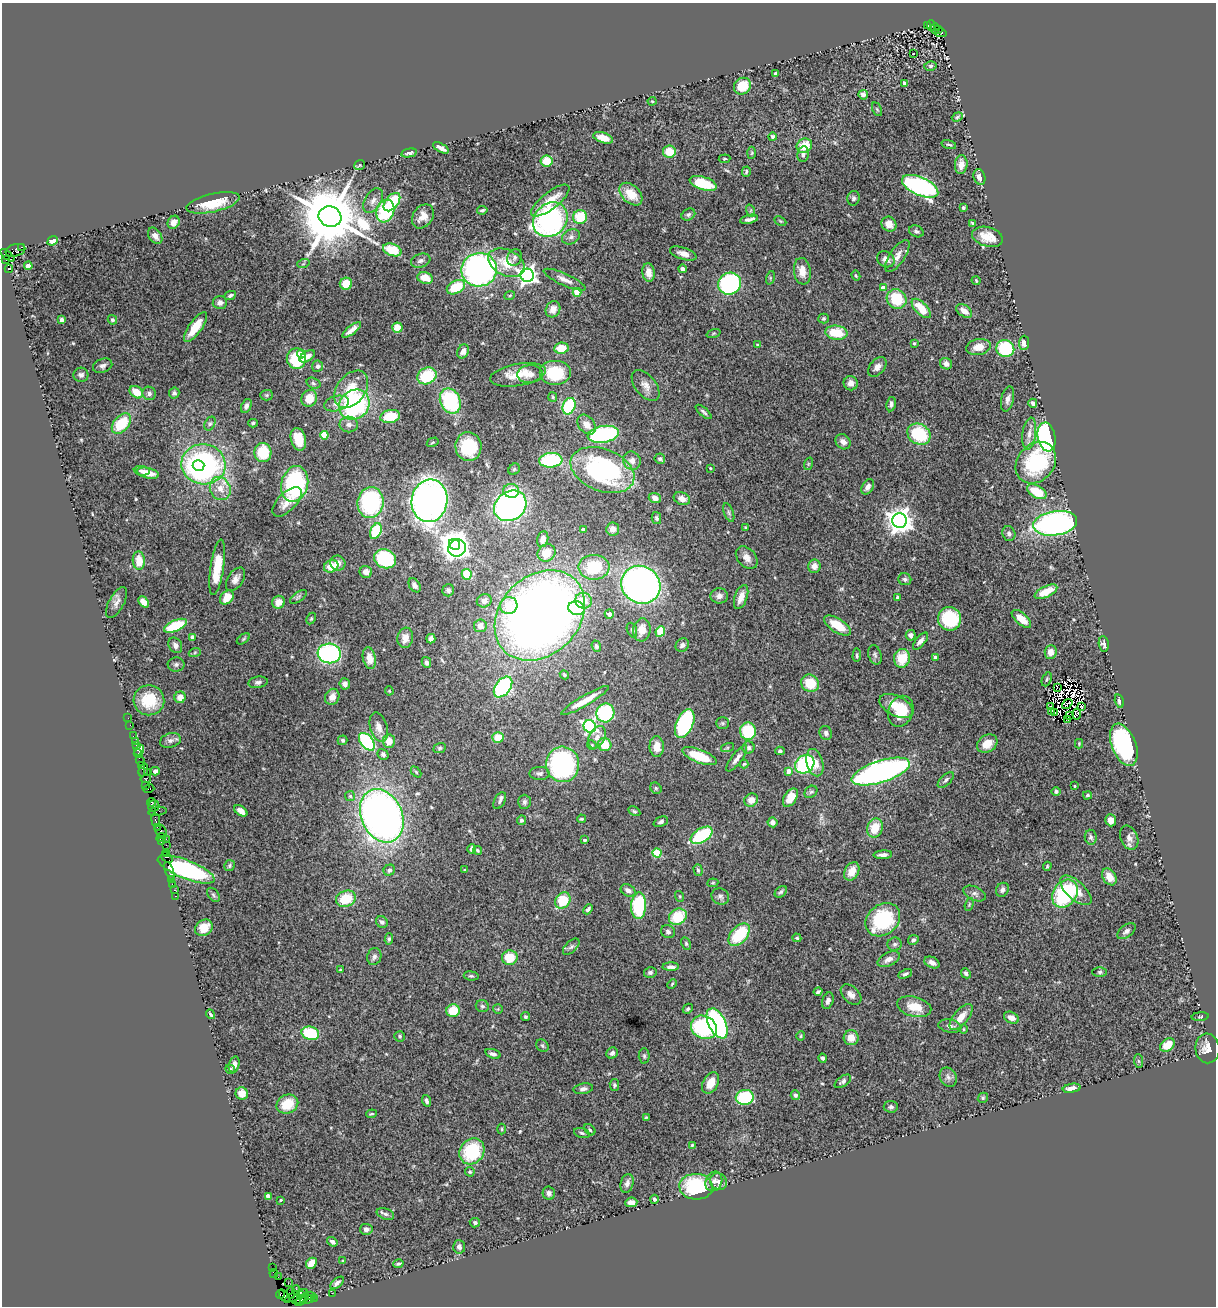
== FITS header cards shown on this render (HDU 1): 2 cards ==
NAXIS1  =                 1214
NAXIS2  =                 1304

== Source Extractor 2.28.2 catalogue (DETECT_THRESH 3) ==
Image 1214 x 1304 px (HDU 1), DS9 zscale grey, 1 PNG px = 1 image px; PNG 1218 x 1308 px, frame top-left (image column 1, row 1304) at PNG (2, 3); each listed source drawn as its Kron ellipse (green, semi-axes under 4 px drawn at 4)
Background 1.61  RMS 0.063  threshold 0.19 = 3 sigma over >= 5 px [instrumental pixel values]
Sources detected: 535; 10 with non-positive FLUX_AUTO (blend fragments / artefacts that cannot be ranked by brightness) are neither listed nor drawn; of the other 525, the 500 brightest by FLUX_AUTO listed and drawn (25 fainter detections omitted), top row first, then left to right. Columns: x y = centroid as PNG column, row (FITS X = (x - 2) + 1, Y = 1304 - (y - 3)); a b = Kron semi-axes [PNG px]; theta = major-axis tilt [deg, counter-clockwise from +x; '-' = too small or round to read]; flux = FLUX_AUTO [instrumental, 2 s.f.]
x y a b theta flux
927 25 3 2 - 210
931 26 5 3 - 380
935 29 5 2 - 240
939 30 3 3 - 230
941 33 6 4 -12 420
914 54 3 3 - 34
930 66 6 5 - 7.5
776 73 4 3 - 9.9
904 83 3 3 - 14
742 86 9 8 - 95
863 95 5 4 - 19
652 101 4 4 - 4.6
877 109 7 4 -65 6
957 117 6 4 20 6.4
772 137 4 4 - 7.7
603 138 10 5 -18 41
949 145 7 4 -16 7.2
804 146 8 7 - 95
441 148 9 4 -29 24
669 152 6 6 - 87
409 153 8 4 12 12
752 153 6 4 87 6
803 154 8 5 80 15
724 159 6 4 6 4.4
546 161 6 5 - 68
961 164 9 6 85 33
360 165 6 4 37 4.8
746 172 5 3 - 6.3
979 177 8 5 -74 23
703 183 14 6 -17 190
920 186 19 9 -24 870
631 194 13 9 -44 83
853 198 7 6 - 11
373 201 13 8 59 27
550 201 23 8 38 77
392 202 11 6 51 190
213 203 27 9 13 110
963 208 3 3 - 10
482 210 5 3 - 6.8
385 211 11 8 72 330
751 211 6 4 -73 6.8
688 214 7 5 32 10
423 216 13 9 55 40
330 217 11 10 - 43000
580 217 7 7 - 130
749 219 9 3 12 17
550 220 19 16 44 930
780 221 6 4 -25 5
174 222 7 5 59 23
972 223 4 2 - 5.3
889 224 8 7 - 45
916 231 7 5 -23 12
155 236 9 6 -53 23
571 237 10 7 28 16
987 237 16 9 -15 64
53 241 5 4 - 40
22 247 3 2 - 77
15 250 10 6 15 690
392 250 9 6 -20 130
683 253 14 6 -18 28
7 255 8 3 -40 180
897 256 19 7 56 32
514 257 9 7 67 14
886 259 9 7 -31 25
6 260 2 2 - 32
421 261 10 6 18 17
506 263 19 12 -27 100
303 264 6 4 19 6.4
28 266 4 4 - 15
9 269 4 3 - 1800
682 269 4 4 - 14
479 270 18 16 10 1100
802 271 13 8 -82 43
649 273 9 6 -83 46
527 275 7 6 - 2100
856 276 5 3 - 4.7
425 278 8 5 -16 56
770 278 7 4 72 6.2
565 280 23 6 -24 33
976 280 5 3 - 5
346 284 6 6 - 73
729 284 11 11 - 520
456 287 10 6 29 120
883 288 4 4 - 44
577 292 4 4 - 140
230 295 6 4 24 10
510 295 5 3 - 4.7
897 299 10 9 - 160
220 302 7 6 - 21
921 308 12 6 -46 100
553 309 8 7 - 30
964 311 9 5 -36 39
823 319 5 5 - 5.9
61 320 4 3 - 28
112 320 5 4 - 9.2
195 327 18 6 55 92
397 328 5 5 - 52
352 330 11 4 37 25
713 333 7 3 19 4.9
836 333 11 7 -5 110
914 343 4 4 - 5.3
1024 343 7 5 89 26
758 345 4 3 - 6.4
979 347 12 8 9 49
561 348 7 5 7 75
1005 349 9 8 - 260
463 351 7 5 66 18
301 354 4 4 - 46
307 356 8 5 32 33
296 359 10 9 - 200
946 364 6 5 - 26
103 366 10 7 21 15
317 366 5 5 - 15
877 367 11 7 49 22
555 373 16 12 0 180
530 374 13 9 5 33
81 375 7 7 - 15
518 375 28 11 10 94
427 376 10 8 28 170
313 383 7 5 -19 8.8
851 383 7 7 - 23
646 385 18 10 -51 35
351 389 21 14 53 110
136 392 7 5 -37 74
149 393 7 6 - 14
174 393 5 5 - 11
266 395 6 5 - 6.6
553 397 5 4 - 5
309 398 8 7 - 66
1008 399 13 6 77 21
450 401 13 10 -66 340
337 403 13 7 15 28
1033 403 4 3 - 12
891 404 7 4 78 15
354 405 16 14 43 630
246 406 7 5 67 17
569 406 8 6 66 300
704 412 10 4 -41 9.7
390 416 10 6 11 130
253 423 5 4 - 6.6
121 424 12 7 48 150
210 424 7 5 62 8.4
349 424 9 8 - 19
587 425 11 7 -49 35
603 434 16 8 10 480
919 434 12 10 -31 230
1029 434 16 6 82 33
324 435 4 4 - 110
1047 437 14 9 -80 690
298 439 11 7 -74 72
433 442 6 3 30 5.2
843 442 8 7 - 25
468 447 14 13 - 200
263 453 9 8 - 140
660 459 5 5 - 8.6
551 460 11 7 5 320
632 461 9 8 - 29
1036 463 22 18 49 370
203 464 22 20 -8 1100
808 464 6 4 72 5.3
199 465 6 5 - 240
710 468 3 3 - 4.9
514 469 6 5 - 6.3
602 470 33 21 -21 720
142 471 8 4 -8 12
148 473 11 5 -12 37
295 484 18 13 76 450
868 487 8 5 60 24
220 489 12 10 -63 50
511 491 8 7 - 58
1037 492 10 6 -29 120
655 498 6 5 - 23
682 499 8 6 -22 29
430 501 21 18 81 2600
287 502 19 9 46 47
370 502 15 13 82 500
510 506 17 14 35 1300
729 513 10 4 -69 10
656 518 6 4 -77 7.5
900 521 7 7 - 4600
1055 523 22 12 8 1200
745 528 3 2 - 4.7
613 529 6 6 - 28
583 530 4 3 - 13
376 531 8 5 65 210
1009 533 8 6 -68 12
543 539 8 5 77 27
454 544 6 5 - 3800
457 548 9 8 - 3500
547 553 9 8 - 65
747 558 13 9 -48 30
385 559 11 9 -23 300
139 561 9 6 -87 64
338 563 8 7 - 25
331 566 7 6 - 79
814 566 7 6 - 25
217 567 28 6 82 130
594 567 15 12 -1 190
366 572 6 6 - 26
467 574 5 5 - 100
235 579 13 7 56 25
905 579 6 6 - 13
415 585 8 5 -55 15
641 585 20 18 -33 1900
448 590 6 5 - 11
1046 592 12 5 26 87
719 596 8 7 - 23
227 597 8 6 46 62
298 597 10 4 35 9.9
741 597 12 6 70 50
897 597 3 3 - 13
484 601 7 6 - 24
583 601 8 8 - 67
117 602 17 7 61 23
143 602 6 4 -49 32
278 602 6 6 - 44
509 606 9 8 - 67
576 608 8 7 - 210
609 614 4 4 - 19
540 615 50 39 45 4500
311 618 6 4 63 5.6
950 619 12 11 - 310
1021 619 12 5 -42 58
837 625 15 7 -32 96
176 626 12 5 22 200
480 626 6 6 - 32
632 630 8 5 -68 8.1
642 630 11 8 83 58
660 632 5 4 - 150
911 635 5 5 - 15
192 637 4 4 - 22
405 638 10 8 80 39
243 639 7 4 36 5.2
431 639 5 4 - 19
920 641 10 5 50 20
1104 644 8 5 -82 13
175 645 8 6 -57 18
682 645 7 6 - 16
596 646 6 4 -70 9
195 652 6 4 20 6
1051 652 7 6 - 34
329 653 11 10 - 620
857 655 7 4 88 6.8
875 655 10 6 -74 11
935 657 4 3 - 19
369 658 11 6 -77 54
902 658 9 8 - 100
426 662 5 4 - 14
176 665 8 7 - 11
564 675 5 4 - 5.9
1047 679 7 4 69 7.8
258 682 9 5 10 13
810 683 9 8 - 100
345 684 5 5 - 18
503 687 12 7 52 560
1057 688 3 2 - 4.3
389 691 4 4 - 4.1
180 697 6 5 - 31
332 697 8 7 - 30
149 700 15 15 - 150
585 701 27 5 30 81
1119 701 7 4 -76 12
1067 704 6 2 37 6.3
896 706 18 10 -27 85
1050 706 3 2 - 9.6
1082 707 4 2 - 4.1
901 711 16 12 68 110
1052 711 4 2 - 5.7
605 713 9 9 - 340
1055 713 3 2 - 5
1076 714 5 2 - 5.3
1069 716 2 2 - 5.5
128 718 2 2 - 12
1068 720 4 2 - 8
722 723 6 5 - 7
685 724 15 8 66 540
130 725 2 2 - 20
590 726 6 6 - 880
379 727 15 8 -75 32
748 731 8 8 - 170
826 733 7 6 - 15
133 736 3 2 - 55
498 737 6 5 - 82
597 737 12 7 63 26
170 740 10 7 16 14
343 740 5 5 - 7.4
135 741 2 2 - 28
389 741 6 6 - 44
367 742 10 6 -51 430
987 744 11 8 32 60
1079 744 5 4 - 4.6
136 745 3 3 - 180
592 745 5 4 - 5.6
605 745 7 6 - 93
1124 745 22 12 -69 620
657 747 10 7 -88 51
440 748 6 5 - 6.5
727 748 7 4 19 6
749 748 6 6 - 10
139 750 6 4 47 64
780 751 5 4 - 8.2
138 754 4 3 - 95
383 754 6 5 - 9.1
699 756 18 6 -21 150
737 758 16 5 53 24
140 760 5 3 - 190
815 763 14 8 -75 52
562 764 18 16 -84 710
744 764 4 4 - 4.5
805 764 10 8 39 400
141 765 3 2 - 100
143 770 7 4 69 440
155 771 4 4 - 29
788 771 4 4 - 31
147 772 2 2 - 100
416 772 6 3 -46 5
881 772 30 11 18 1600
539 773 10 6 0 14
146 779 5 4 - 260
946 780 10 5 44 13
146 786 3 2 - 130
1074 786 3 2 - 4.3
656 788 6 5 - 6.6
149 789 5 3 - 190
1056 791 4 4 - 9.5
811 792 7 5 42 8.7
1087 795 4 3 - 6.3
350 796 5 5 - 7.4
790 798 10 6 57 65
751 800 7 6 - 37
500 801 9 5 62 13
151 802 4 4 - 170
524 802 7 6 - 11
154 806 6 5 - 380
158 811 9 3 7 170
241 811 7 4 -35 25
634 811 6 4 -30 7
382 816 28 20 -65 2600
581 819 4 3 - 6.4
156 820 7 3 -83 440
522 820 5 4 - 15
1111 820 6 5 - 31
661 822 7 4 23 10
772 822 5 4 - 19
157 827 2 2 - 100
875 828 9 7 68 88
161 831 7 5 -55 580
701 835 12 7 33 270
1091 837 7 6 - 10
161 838 5 3 - 250
1129 838 12 8 -68 21
166 839 2 2 - 82
584 840 3 3 - 9.2
162 842 4 2 - 140
166 845 2 2 - 43
472 849 5 4 - 15
477 850 4 4 - 6.3
166 853 3 2 - 87
657 853 4 4 - 150
883 855 9 4 3 16
167 858 6 3 -42 330
229 866 5 5 - 6.7
1047 866 4 3 - 4.9
186 869 30 9 -22 650
389 870 6 5 - 14
465 870 4 2 - 5.9
698 870 6 4 -74 7.7
169 871 9 3 -69 440
852 871 10 7 61 54
1109 877 9 6 -58 49
171 880 4 2 - 140
713 883 5 4 - 4.8
172 884 3 2 - 88
174 890 2 2 - 56
628 890 8 5 -29 20
1002 890 7 6 - 17
1076 890 19 9 -42 78
781 892 7 5 43 8.2
974 893 12 7 -25 17
1065 894 15 11 56 380
213 895 8 5 -52 8.8
175 896 3 2 - 120
679 896 5 3 - 4.2
720 896 9 8 - 15
346 899 10 8 18 130
563 900 9 7 52 150
969 904 7 4 70 5.5
639 906 13 7 88 310
588 909 6 4 47 11
678 917 9 7 32 140
883 920 19 15 38 310
382 922 6 5 - 13
204 928 9 7 37 80
1126 931 10 6 37 16
668 932 7 6 - 14
739 935 13 8 49 200
797 938 4 4 - 6.3
389 939 6 4 83 7.9
913 940 5 4 - 9.3
686 943 6 4 -64 7.3
895 944 7 7 - 11
571 947 10 5 44 11
374 956 9 7 72 16
510 958 7 7 - 96
889 959 12 6 26 26
932 962 8 5 -25 21
671 967 8 4 0 17
340 970 4 3 - 5.5
650 972 6 5 - 10
1100 972 7 5 0 8.7
966 973 5 4 - 8.9
905 974 7 4 25 10
471 976 7 4 -7 6.9
672 984 5 3 - 4.1
818 992 4 3 - 7.4
851 995 12 8 -44 26
828 1001 8 5 71 18
482 1006 6 6 - 8.8
914 1007 17 10 -14 88
498 1009 5 5 - 5.1
688 1009 5 4 - 7.5
453 1011 7 6 - 100
210 1014 5 3 - 8.7
525 1017 4 4 - 6.8
961 1017 16 7 50 53
1200 1017 8 3 5 5.3
1011 1018 8 5 -27 26
717 1023 16 8 -63 760
950 1026 12 6 -10 20
704 1027 13 11 -28 360
963 1029 5 3 - 4.4
310 1033 9 6 -15 190
400 1036 5 5 - 7.5
801 1036 4 4 - 4.7
851 1038 7 7 - 50
1167 1045 8 6 37 50
542 1046 7 5 -46 7.9
1207 1048 15 12 -83 46
612 1053 6 5 - 15
493 1054 8 4 -18 14
644 1056 7 5 -89 8.6
823 1058 5 4 - 10
1138 1061 6 4 -87 6.2
234 1064 8 5 73 20
230 1069 5 4 - 7.2
948 1077 10 8 -59 18
843 1081 9 5 34 12
711 1083 11 7 63 62
614 1085 6 4 -80 8.3
1072 1088 9 4 9 24
583 1089 10 5 9 15
242 1093 6 6 - 48
795 1095 5 4 - 8.6
745 1097 9 7 7 300
983 1098 5 4 - 6.3
426 1101 6 4 -71 9.7
287 1104 11 9 23 100
891 1107 7 6 - 9.7
371 1114 5 3 - 4.9
646 1118 4 3 - 4.7
502 1129 5 3 - 4.2
590 1130 6 4 -45 7.6
582 1133 8 4 -16 7.8
692 1145 4 4 - 4.9
472 1151 14 11 54 260
470 1172 5 4 - 6
714 1181 10 8 66 20
718 1181 9 8 - 19
627 1183 10 6 77 18
696 1187 17 13 -3 290
549 1193 6 6 - 15
268 1196 4 3 - 27
654 1199 4 4 - 11
281 1200 3 2 - 4.9
631 1202 6 5 - 22
385 1214 9 5 -18 12
475 1223 5 4 - 9.3
366 1229 6 5 - 14
332 1242 5 4 - 14
459 1247 6 6 - 15
343 1261 4 4 - 5
311 1263 6 4 48 65
398 1264 5 3 - 7.6
272 1268 3 2 - 56
274 1273 4 2 - 96
278 1277 2 2 - 67
288 1283 2 2 - 71
337 1283 8 4 39 14
296 1290 4 2 - 110
291 1293 6 2 89 180
332 1293 2 2 - 39
280 1294 4 4 - 120
300 1294 4 3 - 140
284 1296 8 4 -55 170
296 1296 12 2 24 320
310 1296 5 2 - 110
314 1298 2 2 - 64
298 1299 7 3 8 170
307 1299 7 4 9 360
302 1300 8 2 43 260
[25 fainter detections neither listed nor drawn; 10 non-positive-flux detections neither listed nor drawn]